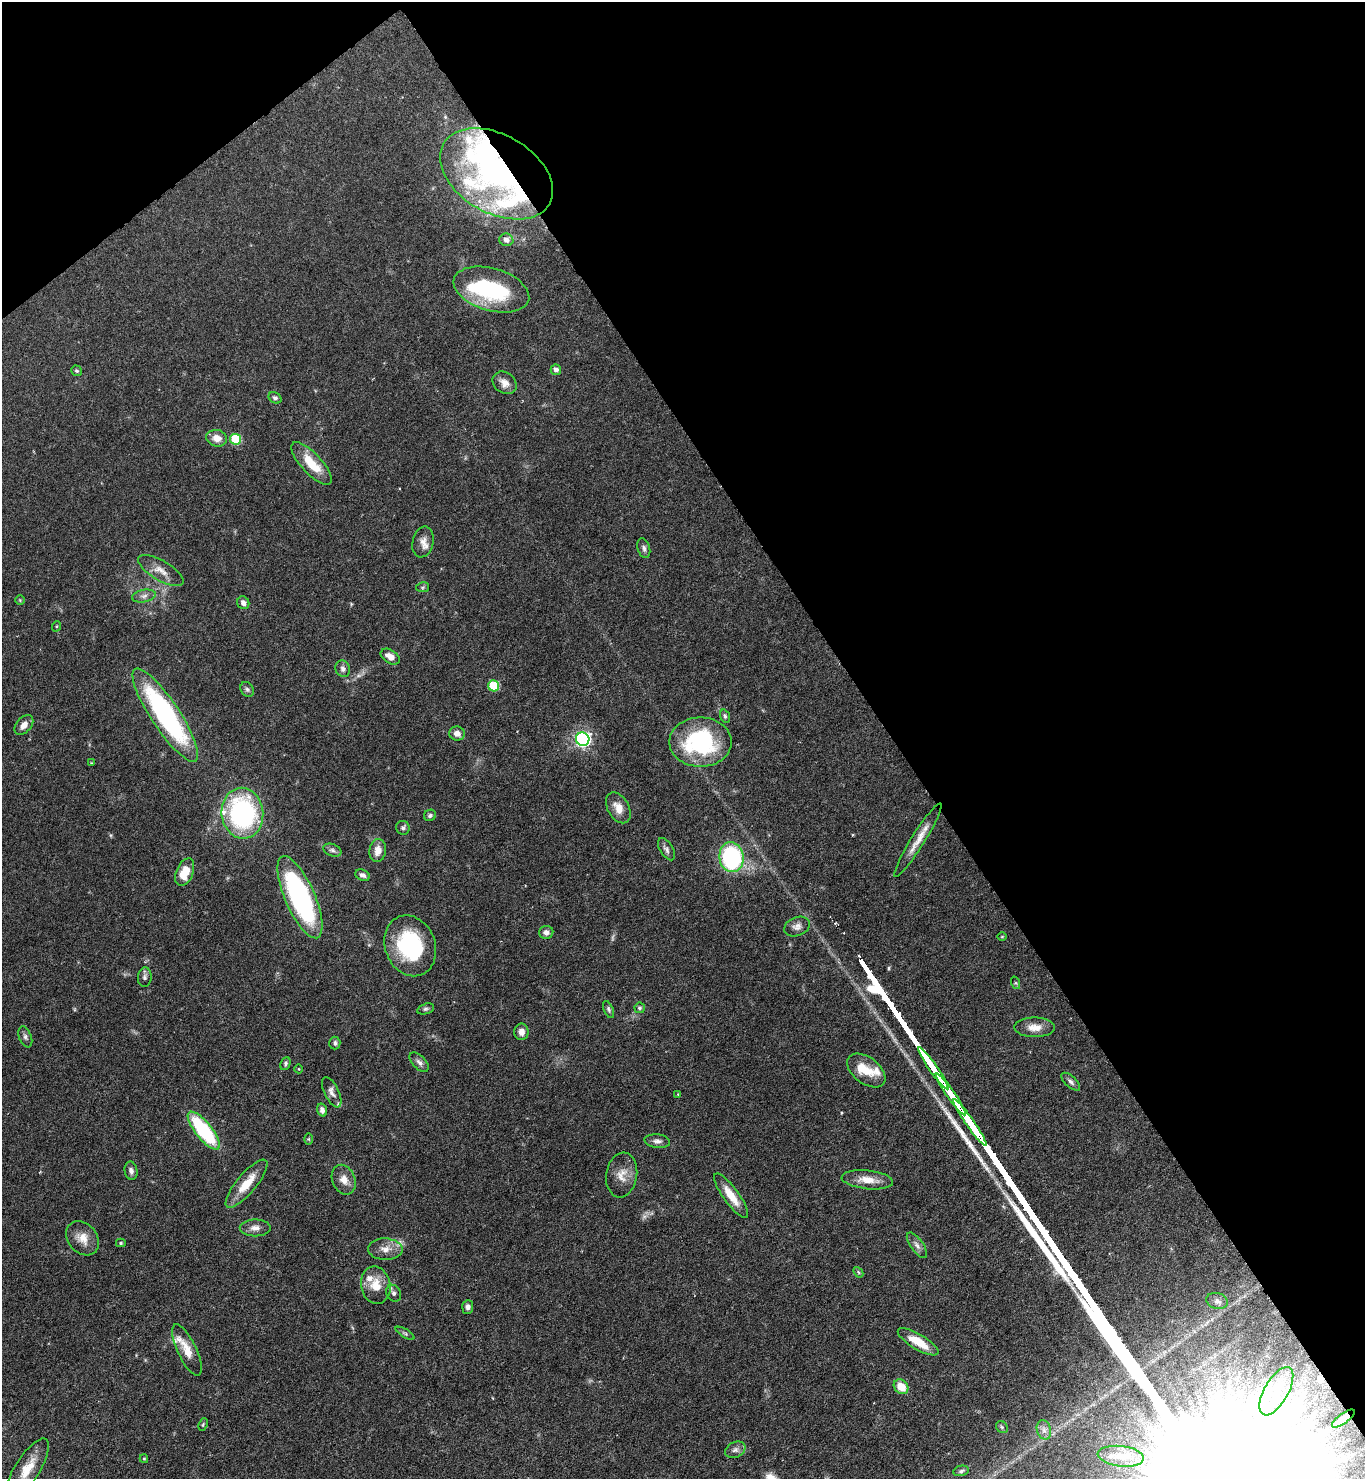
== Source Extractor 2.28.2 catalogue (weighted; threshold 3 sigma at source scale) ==
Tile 3 of 4 x 4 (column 3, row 1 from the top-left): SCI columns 3024-4386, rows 4434-5910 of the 5906 x 5911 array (HDU 1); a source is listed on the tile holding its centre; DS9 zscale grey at full resolution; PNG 1367 x 1481 px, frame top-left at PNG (2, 2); each listed source drawn as its Kron ellipse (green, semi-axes under 4 px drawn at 4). Shown black and unused: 38% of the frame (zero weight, under 4 of 7 exposures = <1% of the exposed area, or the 3 px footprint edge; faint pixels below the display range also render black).
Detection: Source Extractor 2.28.2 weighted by HDU 2 'WHT'; one run over the whole footprint, this tile lists its part. Background 0.0625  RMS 0.0028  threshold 0.0115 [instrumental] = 3 sigma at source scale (4.09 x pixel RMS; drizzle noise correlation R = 1.36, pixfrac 0.8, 0.05/0.05 arcsec/px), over >= 5 px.
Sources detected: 114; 2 too faint to see at this stretch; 3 inside a brighter object's white glare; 1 cosmic-ray / hot-pixel residue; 1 long thin detection or spike segment (spike, bleed or trail) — neither listed nor drawn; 9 inside a brighter listed object's ellipse — not listed separately; the other 98 listed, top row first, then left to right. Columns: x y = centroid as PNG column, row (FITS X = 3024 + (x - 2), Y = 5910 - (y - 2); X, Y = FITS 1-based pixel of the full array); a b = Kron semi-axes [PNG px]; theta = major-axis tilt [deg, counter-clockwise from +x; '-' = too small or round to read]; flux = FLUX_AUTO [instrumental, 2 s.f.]
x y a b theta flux
496 174 61 39 -30 61
506 240 7 6 - 1.5
491 290 39 21 -16 23
556 370 5 5 - 1.1
77 371 6 5 - 0.47
505 383 13 10 -37 2
275 398 7 5 -31 0.63
217 438 10 8 -13 2.4
235 439 5 5 - 15
311 464 27 10 -48 7
423 542 15 10 77 1.9
644 548 10 6 -74 0.84
161 571 26 10 -30 3
423 587 6 5 - 0.45
144 596 12 6 11 1.2
20 600 5 5 - 0.33
243 603 6 6 - 1.1
57 626 5 3 - 0.27
390 657 10 6 -32 2.1
343 669 8 7 - 1
494 686 5 5 - 13
247 689 8 6 -57 0.67
165 715 55 14 -57 48
725 716 7 4 -70 0.55
24 725 11 7 48 1.9
457 733 8 7 - 1.6
583 739 7 6 - 82
700 742 31 24 0 30
91 763 4 3 - 0.27
618 808 17 10 -61 3.1
242 813 25 21 -83 43
430 815 6 5 - 0.65
403 828 7 6 - 0.75
918 840 43 6 58 3.9
666 849 12 6 -58 1
332 850 9 6 -22 0.85
378 851 12 8 80 2.3
731 857 15 12 -82 33
185 872 14 8 68 5
362 875 7 5 -24 0.93
300 897 44 15 -66 48
797 927 13 9 22 1.7
546 932 7 6 - 1.2
1002 937 5 3 - 0.25
410 946 31 25 -68 22
145 977 10 7 86 0.85
1016 983 6 4 -71 0.33
640 1008 5 5 - 0.57
426 1009 9 5 17 0.58
608 1009 9 4 -67 0.55
1034 1027 20 10 0 3
521 1032 8 7 - 1.9
25 1037 11 6 -68 0.85
335 1043 6 5 - 0.64
419 1062 12 6 -46 1
285 1064 6 4 63 0.49
933 1068 25 3 -55 1800
299 1069 4 3 - 0.19
866 1070 22 13 -38 4.4
1071 1082 12 5 -43 0.93
332 1092 17 7 -64 1.4
678 1094 4 4 - 0.23
951 1094 25 3 -55 1800
322 1110 6 5 - 1.1
970 1123 28 3 -55 2300
204 1131 23 8 -51 27
308 1139 6 4 -89 0.35
657 1141 13 7 -5 1.2
131 1171 9 6 -79 1.1
622 1175 22 15 81 3.6
344 1180 15 11 -66 2.6
867 1180 26 9 -6 3.9
246 1184 30 10 50 6.1
731 1196 27 7 -54 4.6
255 1228 15 8 0 1.9
83 1238 19 14 -48 3.6
121 1243 5 4 - 0.4
917 1245 15 6 -54 1.3
385 1249 17 10 -2 2.8
858 1272 6 4 -49 0.4
376 1285 19 14 -79 4.8
394 1293 9 7 -58 0.9
1217 1301 11 8 -17 1.2
468 1307 7 5 84 0.93
405 1333 10 4 -31 0.53
918 1342 23 7 -31 6.1
187 1350 28 9 -65 4.2
901 1387 8 6 -46 4.8
1276 1391 27 12 60 6.6
1343 1419 14 5 35 2.8
203 1424 6 3 64 0.3
1002 1427 6 5 - 0.48
1044 1430 10 7 -75 1.5
735 1450 10 7 26 1.2
1121 1456 23 10 -6 3.9
144 1459 4 4 - 0.28
27 1469 35 12 57 6.7
961 1471 8 5 12 0.56
Overlapping masked pixels (flux is a lower limit): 5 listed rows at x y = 496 174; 933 1068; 951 1094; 970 1123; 1343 1419
Isophote crosses this tile's border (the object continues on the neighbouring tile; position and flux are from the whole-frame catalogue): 1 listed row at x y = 27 1469